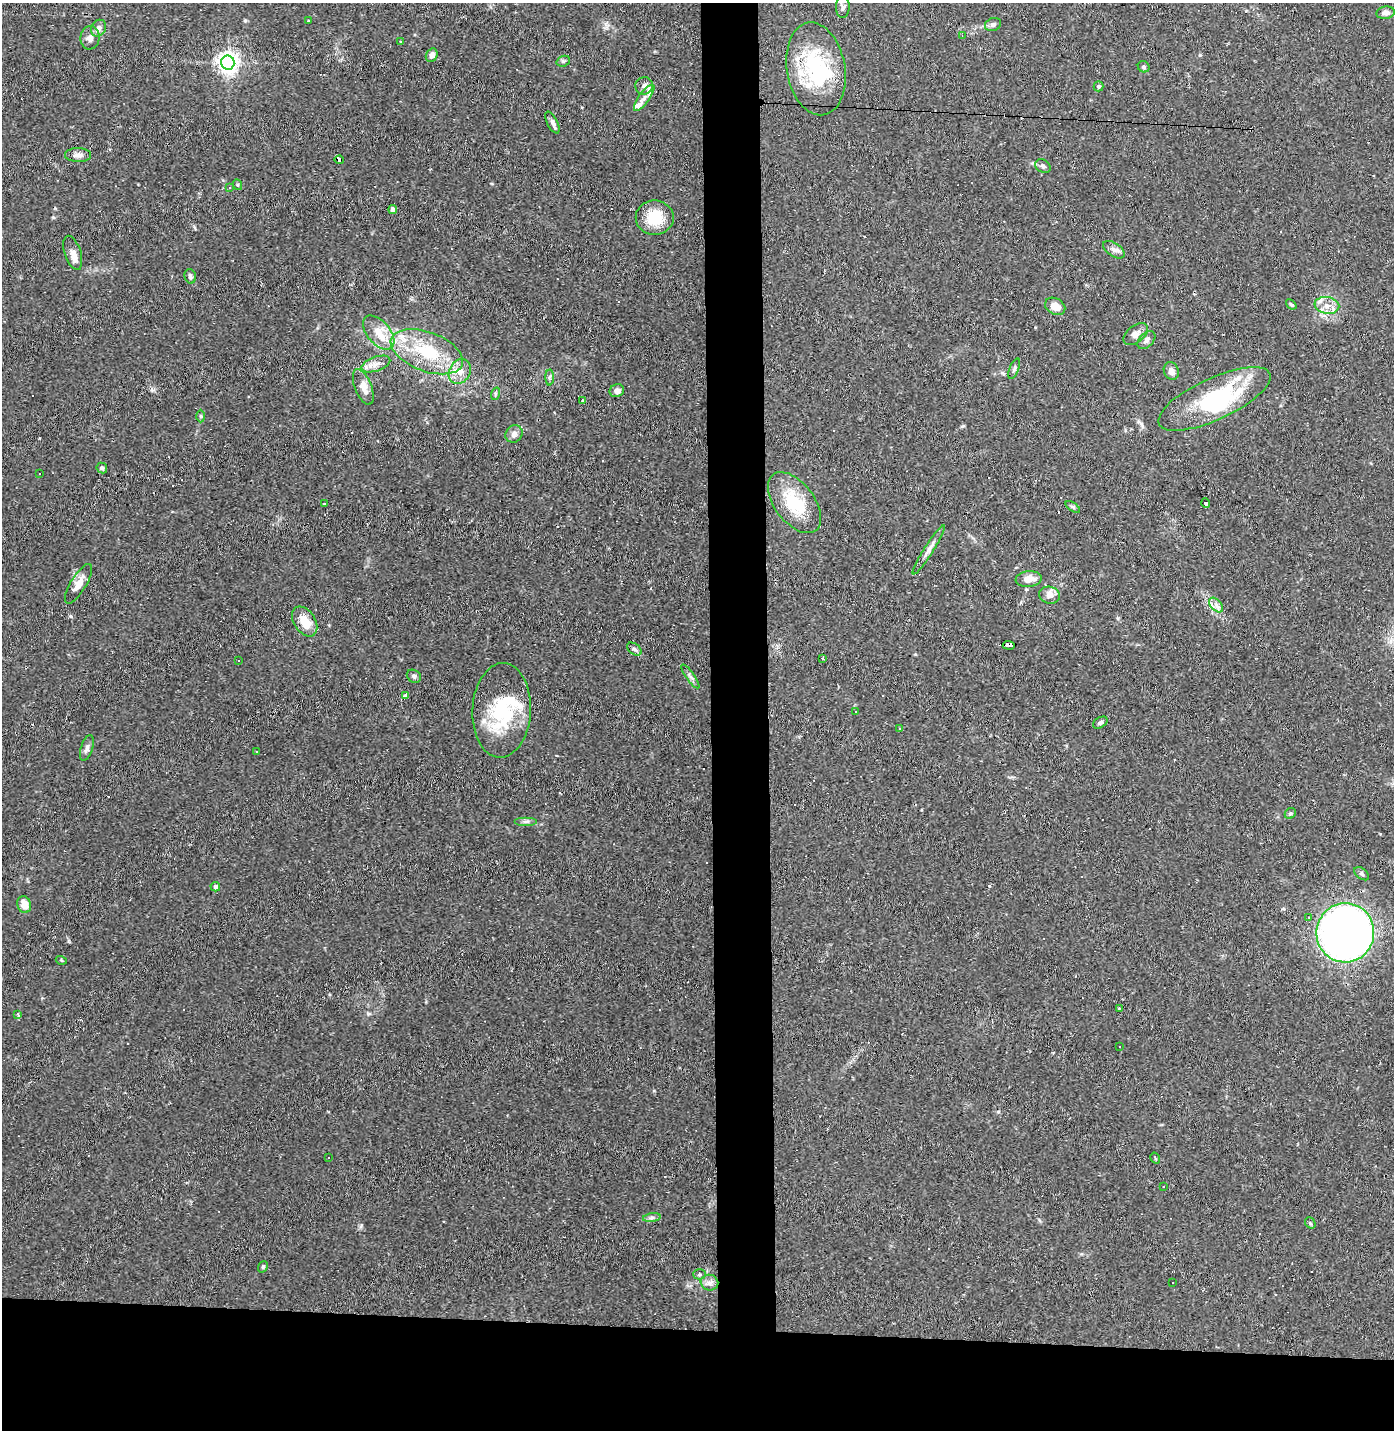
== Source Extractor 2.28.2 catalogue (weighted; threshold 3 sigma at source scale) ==
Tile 8 of 3 x 3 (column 2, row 3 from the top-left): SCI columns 1460-2851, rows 1-1428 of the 4311 x 4285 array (HDU 1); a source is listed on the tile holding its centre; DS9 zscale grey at full resolution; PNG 1396 x 1432 px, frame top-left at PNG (2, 3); each listed source drawn as its Kron ellipse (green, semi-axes under 4 px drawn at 4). Shown black and unused: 11% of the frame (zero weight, under 2 of 3 exposures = <1% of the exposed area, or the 3 px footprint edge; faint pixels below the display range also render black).
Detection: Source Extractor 2.28.2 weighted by HDU 2 'WHT'; one run over the whole footprint, this tile lists its part. Background 0.0535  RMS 0.0052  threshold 0.0233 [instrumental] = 3 sigma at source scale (4.5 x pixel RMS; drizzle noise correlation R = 1.50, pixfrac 1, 0.05/0.05 arcsec/px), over >= 5 px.
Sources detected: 121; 4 inside a brighter object's white glare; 20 cosmic-ray / hot-pixel residue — neither listed nor drawn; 6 inside a brighter listed object's ellipse — not listed separately; the other 91 listed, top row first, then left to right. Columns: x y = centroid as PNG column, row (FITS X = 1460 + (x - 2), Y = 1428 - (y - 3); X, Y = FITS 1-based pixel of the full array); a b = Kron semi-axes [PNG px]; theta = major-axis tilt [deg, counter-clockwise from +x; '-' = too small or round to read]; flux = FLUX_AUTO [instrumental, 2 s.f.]
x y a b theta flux
843 7 11 7 89 1.6
1385 13 9 6 8 2.4
308 21 3 3 - 0.72
993 25 8 6 22 1.6
99 28 9 7 57 3
962 36 3 3 - 0.55
90 38 11 9 82 3.3
401 42 3 2 - 0.53
432 55 7 5 60 2.3
563 61 7 5 20 0.98
228 63 7 7 - 330
1144 67 6 5 - 1
816 69 47 29 -80 46
644 86 9 8 - 2.5
1098 86 5 5 - 0.84
644 98 15 5 54 3.4
552 122 12 5 -63 1.7
78 155 13 7 -1 2.6
339 160 5 4 - 7.4
1043 166 8 6 -30 1.4
238 185 5 3 - 0.5
230 188 3 3 - 0.55
393 209 4 4 - 2.7
655 218 19 17 -1 15
1114 250 12 6 -33 2.2
73 253 18 8 -72 4.4
190 276 7 5 -74 1.4
1291 304 6 3 -40 0.69
1327 305 12 8 -10 4.3
1055 306 11 8 -31 4.7
379 333 20 11 -49 8.6
1136 334 14 8 39 3
1146 340 10 7 45 1.9
427 352 38 19 -20 29
376 364 15 7 19 3.6
1014 369 11 4 68 1.2
460 371 13 10 59 5.1
1171 371 9 7 -66 2.4
550 377 8 4 89 1.1
363 387 19 8 -68 5.3
617 391 7 6 - 2.2
495 394 6 4 72 0.69
1214 399 61 21 25 50
583 401 4 3 - 1.1
201 416 6 4 -88 0.74
514 434 9 8 - 2.3
102 468 6 5 - 1.1
39 473 3 2 - 1.2
794 503 35 20 -53 25
1206 503 5 4 - 5.5
324 504 3 2 - 0.65
1073 507 8 4 -35 0.89
929 550 29 4 57 3.3
1029 579 13 8 6 5.1
79 584 22 8 59 5.5
1049 595 10 8 -11 3.2
1216 605 9 5 -47 2
305 621 16 10 -57 9.8
1009 645 6 3 -2 16
634 649 8 5 -36 1.2
822 658 3 3 - 4.2
238 660 3 3 - 0.99
414 676 7 6 - 1.2
690 676 14 3 -55 1.5
406 696 4 4 - 2.5
502 710 47 29 87 39
856 711 2 2 - 0.43
1100 723 8 5 32 1.3
900 729 3 3 - 0.82
87 748 13 6 73 2
256 752 2 2 - 0.45
1290 813 6 5 - 0.82
526 821 11 4 0 1.6
1361 874 8 5 -37 1
215 887 4 4 - 1.8
24 905 8 7 - 6.1
1309 917 4 3 - 0.54
1345 933 29 29 - 410
61 960 5 3 - 0.54
1119 1009 3 3 - 1.3
18 1014 4 3 - 1.6
1120 1046 3 3 - 1.9
329 1157 2 2 - 0.48
1155 1158 6 3 -57 0.66
1163 1187 3 2 - 0.7
652 1218 9 4 9 1.2
1310 1223 6 5 - 0.79
263 1267 6 4 68 0.74
700 1274 6 5 - 0.84
1172 1282 2 2 - 0.53
709 1283 9 8 - 2.3
Overlapping masked pixels (flux is a lower limit): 2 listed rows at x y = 339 160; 1009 645
Unlisted compact peaks at least as high as the median listed source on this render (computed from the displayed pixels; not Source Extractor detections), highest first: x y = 71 616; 53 217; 361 1225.